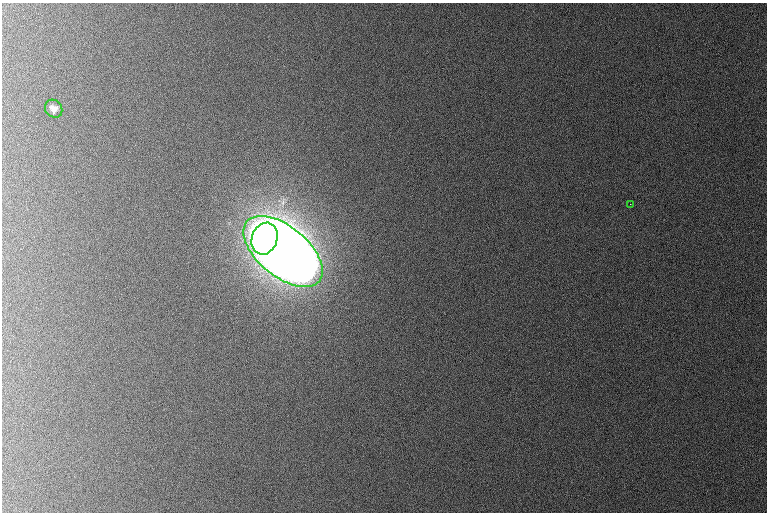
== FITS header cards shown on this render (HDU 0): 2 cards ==
NAXIS1  =                  765 /
NAXIS2  =                  510 /

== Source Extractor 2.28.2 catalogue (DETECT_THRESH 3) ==
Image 765 x 510 px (HDU 0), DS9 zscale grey, 1 PNG px = 1 image px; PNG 769 x 514 px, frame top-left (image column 1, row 510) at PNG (2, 3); each listed source drawn as its Kron ellipse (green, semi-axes under 4 px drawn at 4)
Background 1080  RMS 11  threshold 32.6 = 3 sigma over >= 5 px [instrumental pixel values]
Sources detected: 4; all 4 listed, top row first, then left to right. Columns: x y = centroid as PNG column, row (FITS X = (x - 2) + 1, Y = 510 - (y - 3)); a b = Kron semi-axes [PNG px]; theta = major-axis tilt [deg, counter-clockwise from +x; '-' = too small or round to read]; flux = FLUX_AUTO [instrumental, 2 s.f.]
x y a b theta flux
54 109 9 8 - 4.9e+03
630 204 2 2 - 6.0e+02
265 239 16 12 70 1.2e+06
283 251 47 25 -39 9.0e+06